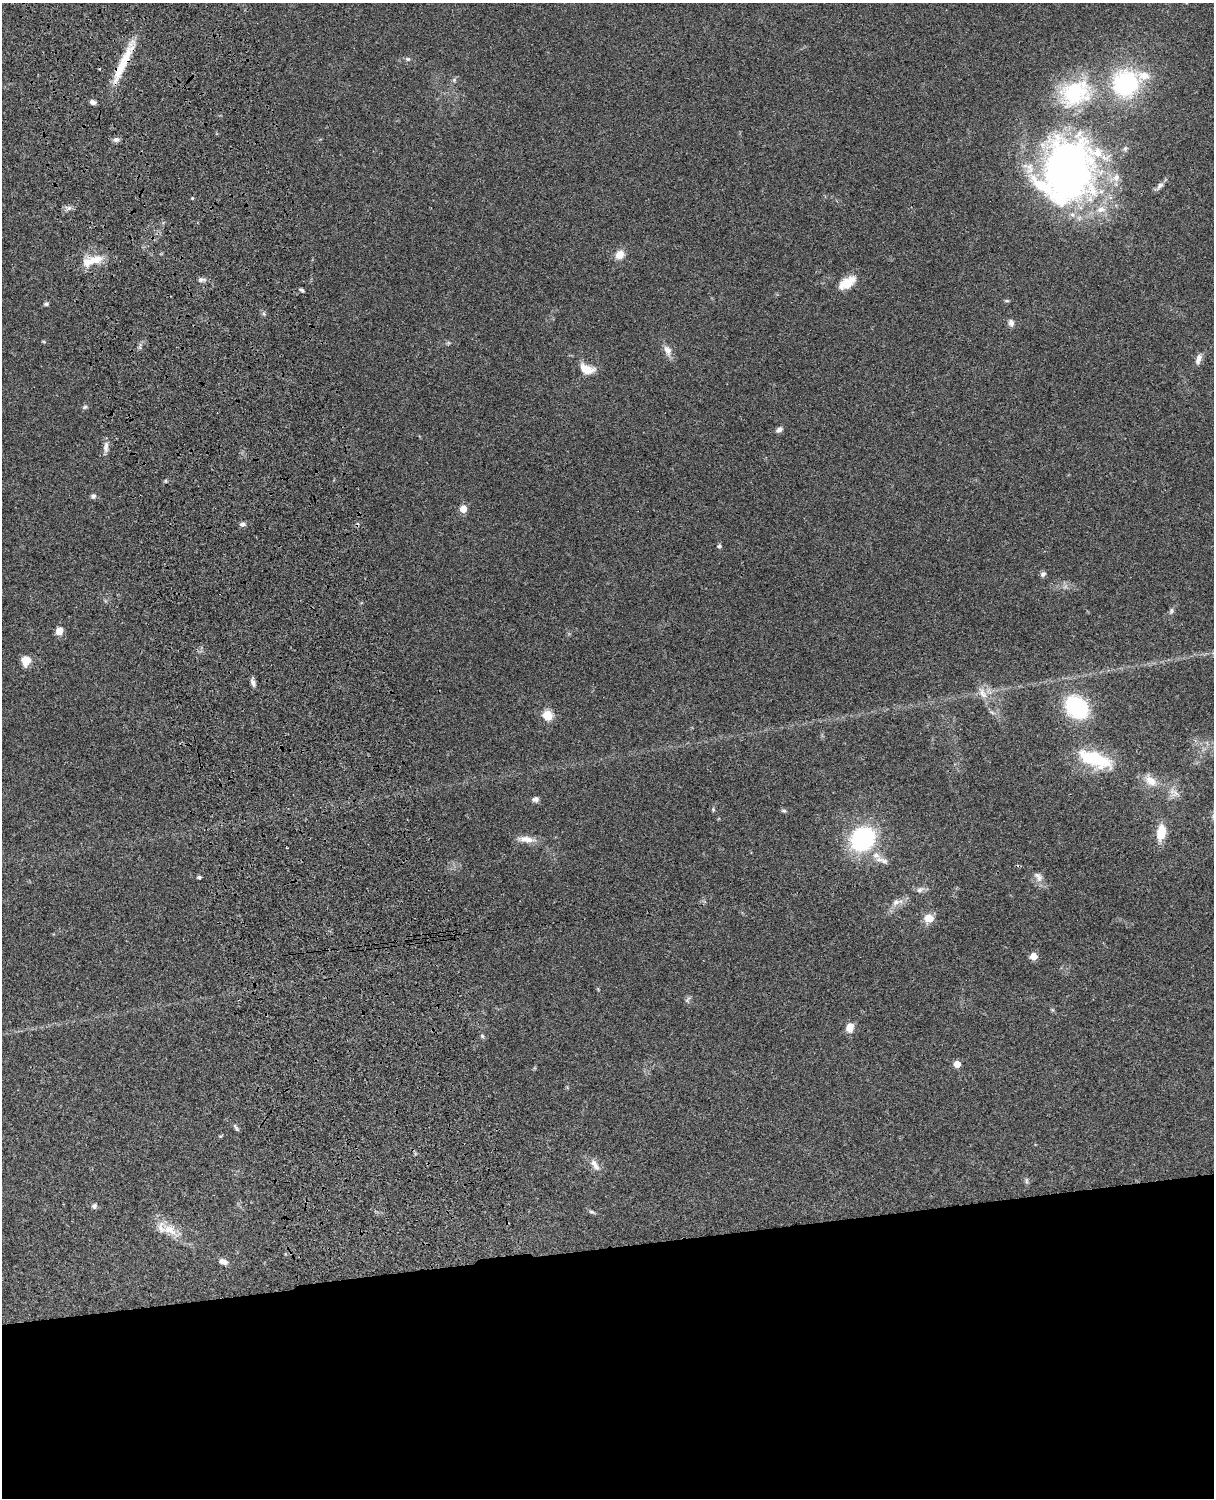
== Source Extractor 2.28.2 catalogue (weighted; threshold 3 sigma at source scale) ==
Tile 11 of 4 x 3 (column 3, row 3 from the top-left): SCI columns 2546-3757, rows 278-1773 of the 5088 x 4928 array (HDU 1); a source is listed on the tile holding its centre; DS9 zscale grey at full resolution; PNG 1216 x 1500 px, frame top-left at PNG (2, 3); no overlay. Shown black and unused: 17% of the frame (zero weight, under 3 of 4 exposures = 6% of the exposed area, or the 3 px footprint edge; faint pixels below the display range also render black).
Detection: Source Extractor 2.28.2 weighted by HDU 2 'WHT'; one run over the whole footprint, this tile lists its part. Background 0.0753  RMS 0.0058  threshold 0.026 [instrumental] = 3 sigma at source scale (4.5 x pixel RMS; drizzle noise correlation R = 1.50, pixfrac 1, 0.05/0.05 arcsec/px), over >= 5 px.
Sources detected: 75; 2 cosmic-ray / hot-pixel residue — not listed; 5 inside a brighter listed object's ellipse — not listed separately; the other 68 listed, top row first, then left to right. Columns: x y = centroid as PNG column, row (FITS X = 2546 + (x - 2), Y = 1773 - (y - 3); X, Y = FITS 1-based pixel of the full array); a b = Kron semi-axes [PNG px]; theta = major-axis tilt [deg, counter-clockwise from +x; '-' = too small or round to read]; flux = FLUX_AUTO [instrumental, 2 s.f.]
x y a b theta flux
408 59 7 5 -14 1.2
124 61 50 11 65 18
454 80 5 5 - 0.93
1125 83 26 25 - 63
1075 93 44 33 29 44
93 102 6 5 - 1.9
116 139 8 7 - 1.8
1067 170 59 46 71 340
1116 178 12 9 68 4.2
1160 186 14 6 51 2.3
192 198 4 4 - 0.54
1101 209 13 8 4 5.2
620 254 11 9 45 5.7
96 260 19 10 14 8.8
201 279 11 6 0 1.9
847 283 22 11 33 9.9
301 290 7 4 -24 1
1007 301 6 4 -1 0.78
46 304 6 5 - 1
263 313 6 4 -71 0.89
1011 323 9 7 -75 2.5
44 342 6 3 -19 0.56
667 350 16 8 -66 4.2
1198 359 14 7 73 3.2
586 369 16 10 -21 8.8
85 407 7 5 27 1
779 429 8 5 37 2.1
106 447 15 7 88 3.1
93 496 7 6 - 1.4
463 509 5 5 - 11
243 524 7 5 4 1.8
719 546 6 5 - 0.92
1043 574 8 6 19 1.5
1171 611 9 5 80 1.4
59 631 9 7 56 4.7
26 660 10 8 65 7.2
253 683 11 5 -66 2.1
982 693 18 8 -56 5.2
1077 707 20 15 -44 59
547 715 5 5 - 33
1095 759 42 16 -20 30
1151 781 17 10 -44 6.9
1175 793 12 10 71 4
535 799 8 6 2 1.9
713 809 5 4 - 0.73
784 811 7 5 -26 1.1
1161 832 18 10 81 11
526 839 24 8 -6 5.7
862 839 22 18 44 67
876 855 14 9 -45 5.3
199 877 4 4 - 1.1
1038 877 17 9 -54 4
920 890 11 7 31 2.4
896 902 11 8 33 3.6
929 918 8 8 - 8.5
1033 956 5 5 - 10
687 999 11 4 50 1.1
850 1027 10 8 78 5.4
482 1036 6 5 - 1
957 1064 5 5 - 8.5
236 1128 13 4 -53 1.1
220 1136 5 3 - 0.53
595 1165 19 7 -57 4.1
1026 1181 7 4 90 1
94 1206 8 7 - 1.6
592 1212 10 4 -23 1.1
170 1230 22 12 -29 9.2
223 1262 10 6 -21 3.2
Overlapping masked pixels (flux is a lower limit): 1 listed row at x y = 124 61
Unlisted compact peaks at least as high as the median listed source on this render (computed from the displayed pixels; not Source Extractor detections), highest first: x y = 69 208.